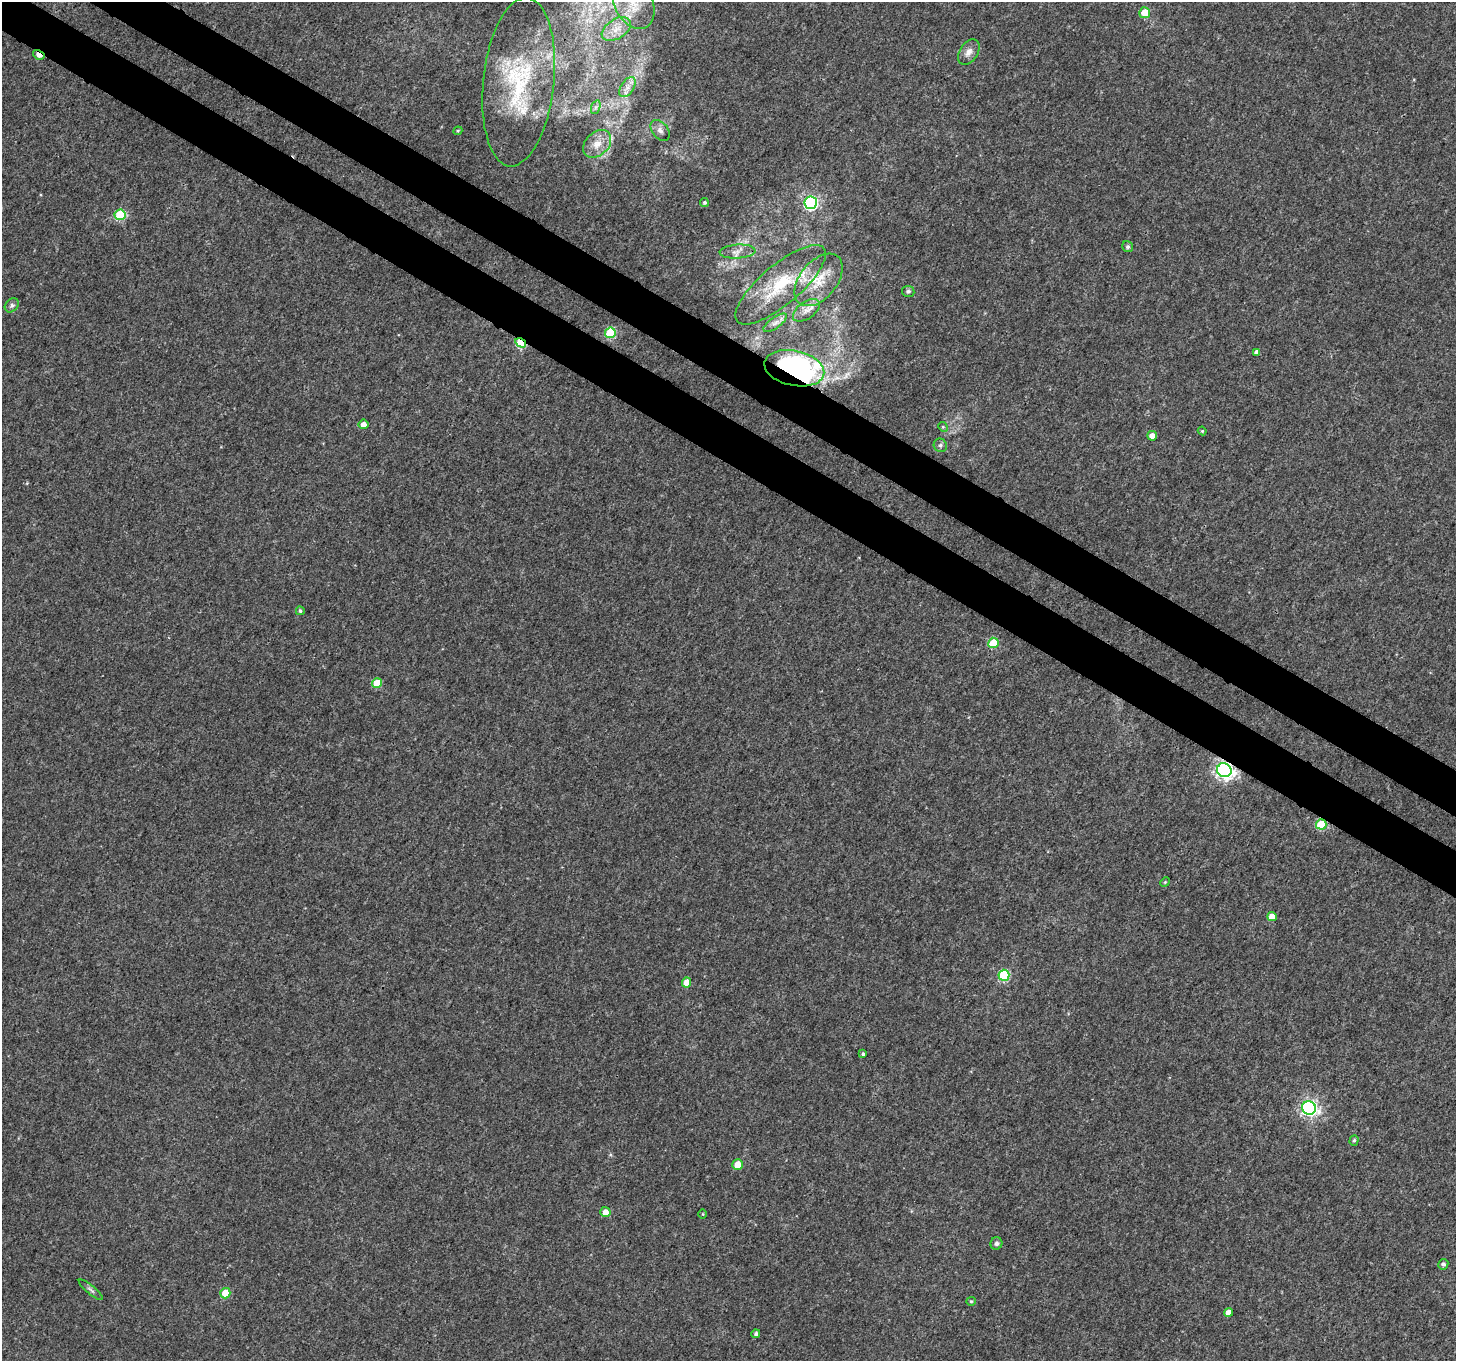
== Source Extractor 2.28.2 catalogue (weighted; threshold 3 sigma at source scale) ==
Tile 11 of 4 x 4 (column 3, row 3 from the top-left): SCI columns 2973-4426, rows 1646-3004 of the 6025 x 6112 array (HDU 1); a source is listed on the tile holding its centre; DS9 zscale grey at full resolution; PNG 1458 x 1363 px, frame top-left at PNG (2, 2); each listed source drawn as its Kron ellipse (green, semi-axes under 4 px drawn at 4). Shown black and unused: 6% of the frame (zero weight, under 3 of 4 exposures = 7% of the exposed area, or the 3 px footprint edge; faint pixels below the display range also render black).
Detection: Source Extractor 2.28.2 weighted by HDU 2 'WHT'; one run over the whole footprint, this tile lists its part. Background 0.00391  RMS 0.0031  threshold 0.0139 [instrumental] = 3 sigma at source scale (4.5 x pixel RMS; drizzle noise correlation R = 1.50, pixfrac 1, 0.0396/0.0396 arcsec/px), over >= 5 px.
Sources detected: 55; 2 inside a brighter listed object's ellipse — not listed separately; the other 53 listed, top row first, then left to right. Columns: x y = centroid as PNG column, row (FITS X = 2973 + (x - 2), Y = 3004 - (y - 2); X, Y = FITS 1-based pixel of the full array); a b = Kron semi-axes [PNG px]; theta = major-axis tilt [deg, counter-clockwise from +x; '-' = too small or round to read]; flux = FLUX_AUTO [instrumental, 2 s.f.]
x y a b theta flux
633 3 27 19 -63 11
1145 13 5 5 - 6
616 29 16 9 33 4.1
969 52 14 9 57 2.1
39 55 6 4 -31 3.3
519 82 85 35 84 39
627 87 11 6 56 1.7
596 107 7 4 71 0.77
660 130 12 8 -51 1.5
458 131 4 4 - 0.35
597 144 16 11 44 3.7
704 202 4 4 - 0.59
811 203 6 6 - 48
120 215 5 5 - 20
1128 247 6 5 - 0.66
737 251 18 7 4 2.1
819 280 30 18 51 8.9
781 285 57 19 40 17
908 291 6 5 - 0.74
12 305 8 6 45 0.84
806 310 15 8 36 2.2
775 323 14 5 35 1.5
610 333 5 5 - 18
521 343 6 4 -31 17
1256 352 4 4 - 1.1
794 368 30 17 -12 86
363 424 5 5 - 2
943 427 5 4 - 0.37
1202 431 4 4 - 0.34
1152 436 5 5 - 2.1
940 445 7 6 - 0.82
300 611 4 4 - 0.52
993 643 5 5 - 11
377 683 5 5 - 8
1224 770 7 7 - 130
1321 824 5 5 - 13
1165 882 5 4 - 0.35
1272 917 5 4 - 3
1004 975 5 5 - 20
687 983 5 4 - 3.6
863 1054 4 3 - 0.53
1309 1108 7 7 - 97
1354 1140 5 4 - 0.5
738 1164 5 5 - 4.5
605 1212 5 5 - 2.4
703 1214 5 3 - 0.26
996 1243 6 6 - 1
1443 1264 5 5 - 0.83
91 1290 15 4 -39 0.98
225 1293 5 5 - 5.7
971 1301 5 4 - 0.39
1229 1313 4 4 - 2.8
756 1334 4 4 - 0.75
Overlapping masked pixels (flux is a lower limit): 6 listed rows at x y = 39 55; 519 82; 521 343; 794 368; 1224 770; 1321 824
Isophote crosses this tile's border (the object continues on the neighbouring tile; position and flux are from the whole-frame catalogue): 1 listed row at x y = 633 3